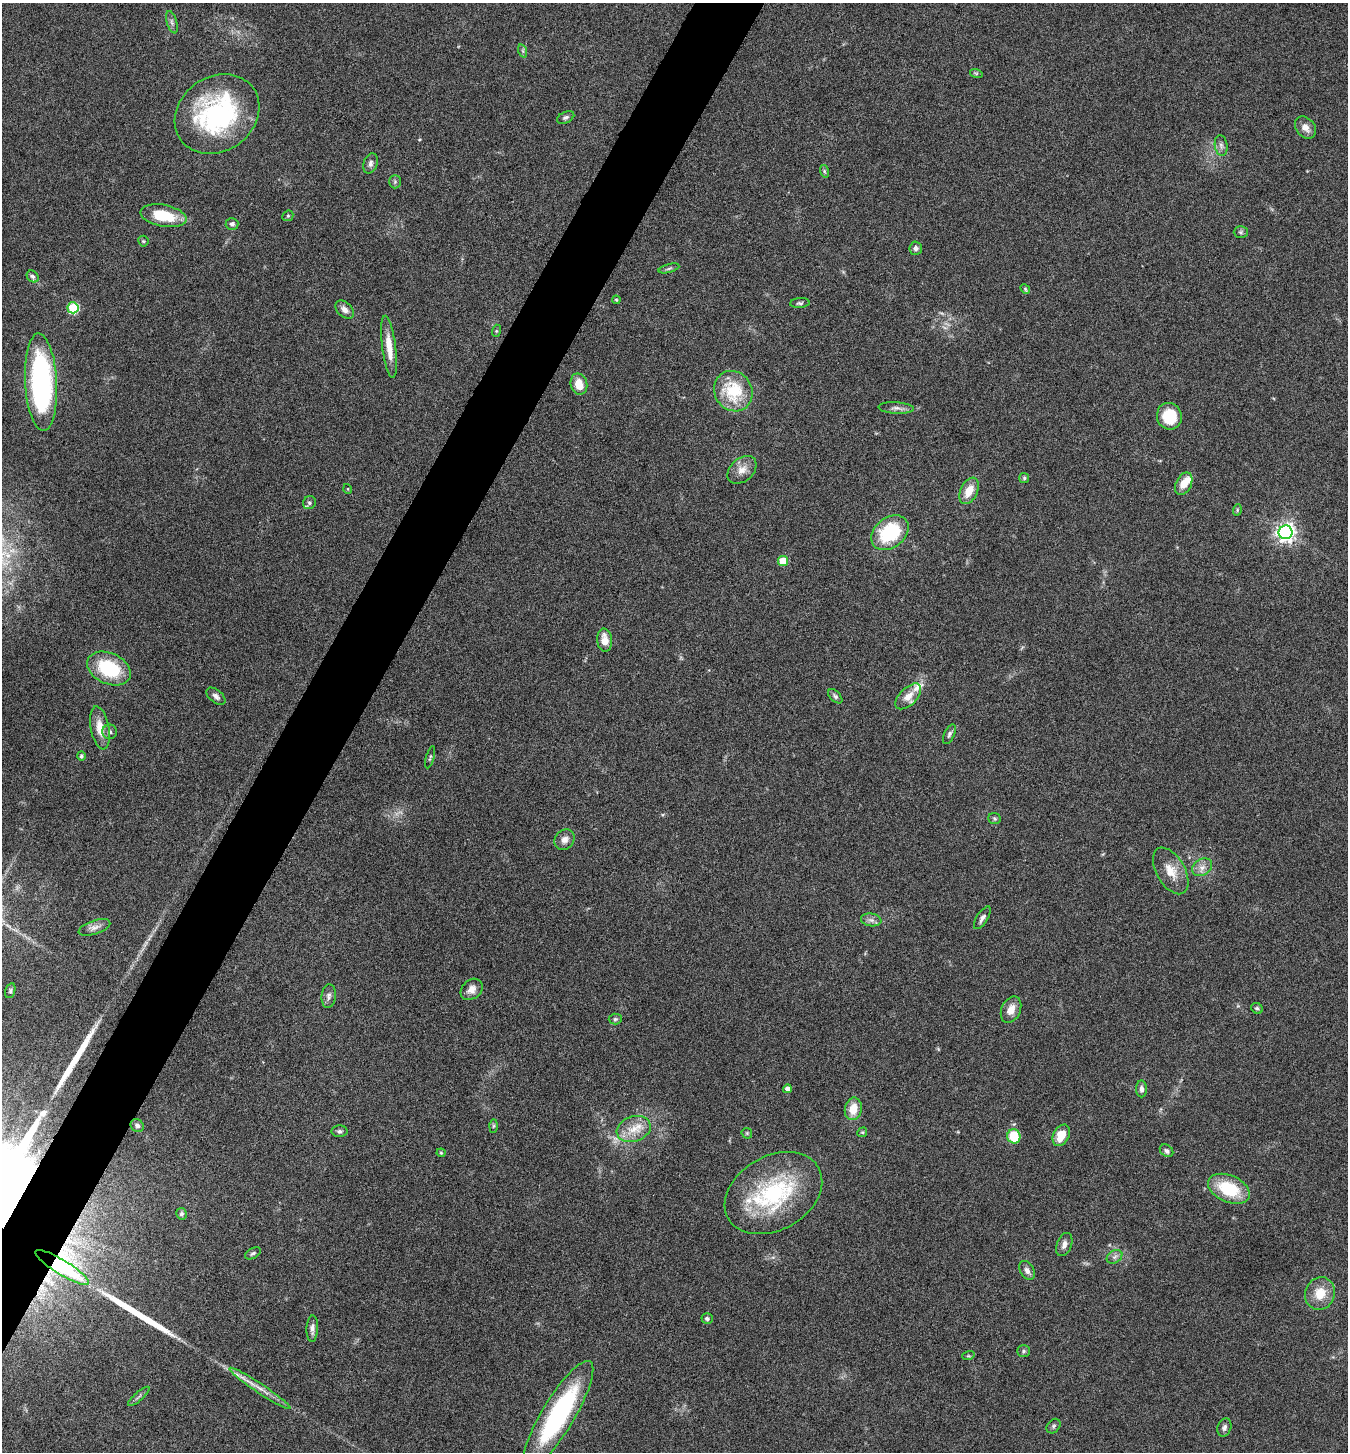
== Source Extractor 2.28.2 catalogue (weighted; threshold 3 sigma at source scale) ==
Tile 7 of 4 x 4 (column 3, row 2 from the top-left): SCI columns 2980-4325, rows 2906-4355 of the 5822 x 5813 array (HDU 1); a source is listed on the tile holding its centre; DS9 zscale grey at full resolution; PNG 1350 x 1454 px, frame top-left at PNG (2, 3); each listed source drawn as its Kron ellipse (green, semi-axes under 4 px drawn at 4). Shown black and unused: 5% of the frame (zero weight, under 5 of 9 exposures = <1% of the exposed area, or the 3 px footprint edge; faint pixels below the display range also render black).
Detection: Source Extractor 2.28.2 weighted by HDU 2 'WHT'; one run over the whole footprint, this tile lists its part. Background 0.0706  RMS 0.0042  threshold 0.0172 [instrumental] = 3 sigma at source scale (4.09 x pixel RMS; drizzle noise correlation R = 1.36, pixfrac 0.8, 0.05/0.05 arcsec/px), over >= 5 px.
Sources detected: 99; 2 long thin detections or spike segments (spike, bleed or trail) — neither listed nor drawn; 3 inside a brighter listed object's ellipse — not listed separately; the other 94 listed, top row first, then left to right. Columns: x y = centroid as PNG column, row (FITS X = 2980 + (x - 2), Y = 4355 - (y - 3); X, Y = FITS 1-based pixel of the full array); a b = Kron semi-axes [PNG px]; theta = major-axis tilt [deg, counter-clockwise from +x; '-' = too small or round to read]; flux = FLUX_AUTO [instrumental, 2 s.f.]
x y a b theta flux
172 22 11 5 -73 1.1
523 51 7 4 -71 0.65
976 73 6 4 -18 0.53
217 114 45 37 35 63
566 117 9 5 26 1
1305 127 12 9 -50 3
1221 146 10 6 -82 1.4
370 163 10 7 73 1.5
824 171 6 4 -72 0.6
395 182 6 5 - 0.79
164 216 23 11 -11 14
288 216 6 5 - 0.57
232 224 6 6 - 1.3
1241 232 7 6 - 0.77
143 241 5 5 - 0.52
916 248 7 6 - 1.3
669 268 10 3 15 0.71
33 276 6 5 - 1
1025 289 5 4 - 0.51
616 300 4 3 - 0.4
800 303 10 5 3 0.9
73 308 5 5 - 31
345 310 11 7 -43 2.4
496 331 6 4 72 0.51
389 347 31 7 -83 6.4
41 382 49 16 -87 85
579 384 11 8 -76 5.6
733 391 21 18 -57 19
896 408 18 5 -3 1.9
1169 416 13 12 - 12
742 470 16 11 42 3.8
1024 478 5 5 - 0.55
1184 484 12 7 63 5
348 489 5 3 - 0.33
969 491 14 8 63 6
309 503 7 6 - 1
1237 510 6 3 73 0.51
1286 532 7 7 - 190
890 533 20 15 38 26
783 561 5 5 - 11
605 640 12 7 -85 4.7
109 669 23 15 -25 23
216 696 11 6 -39 1.5
835 696 9 5 -46 0.93
908 696 16 8 45 4.2
100 728 22 9 -79 6
110 732 7 7 - 1.1
949 734 10 5 66 1.1
81 756 4 4 - 0.84
430 757 11 3 75 0.63
994 819 6 5 - 0.68
565 840 11 9 50 2.7
1202 867 10 8 31 2.5
1171 871 25 14 -60 7
982 918 13 5 57 1.6
871 920 10 6 -8 1.6
94 927 16 7 18 2.2
472 989 12 9 43 2.9
10 991 7 5 74 0.69
329 996 12 7 85 1.6
1257 1008 6 5 - 0.8
1011 1010 14 9 65 3.9
615 1019 6 5 - 0.72
787 1089 4 4 - 1.8
1142 1089 8 5 -90 1.5
853 1109 11 8 78 6.2
137 1125 7 6 - 1.2
493 1126 6 4 88 0.6
634 1129 17 12 20 6.6
339 1131 8 6 0 0.97
862 1132 5 4 - 0.48
747 1133 6 5 - 0.56
1061 1135 11 7 61 6.5
1014 1136 7 6 - 12
1166 1151 7 5 -38 1.1
441 1153 4 4 - 0.38
1229 1189 22 13 -23 18
773 1193 52 37 29 47
182 1214 6 5 - 0.88
1064 1245 12 7 69 2
253 1253 8 5 29 0.86
1115 1257 8 6 35 1.3
62 1267 31 7 -31 20
1027 1270 10 7 -58 1.8
1320 1293 17 14 72 7.6
707 1319 5 5 - 1
312 1329 13 6 88 1.9
1023 1351 6 5 - 0.78
968 1356 6 4 17 0.51
260 1388 36 5 -34 4.7
139 1396 14 2 41 0.89
558 1415 62 16 59 61
1054 1426 8 6 49 0.82
1224 1428 9 6 72 1.3
Overlapping masked pixels (flux is a lower limit): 1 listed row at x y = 62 1267